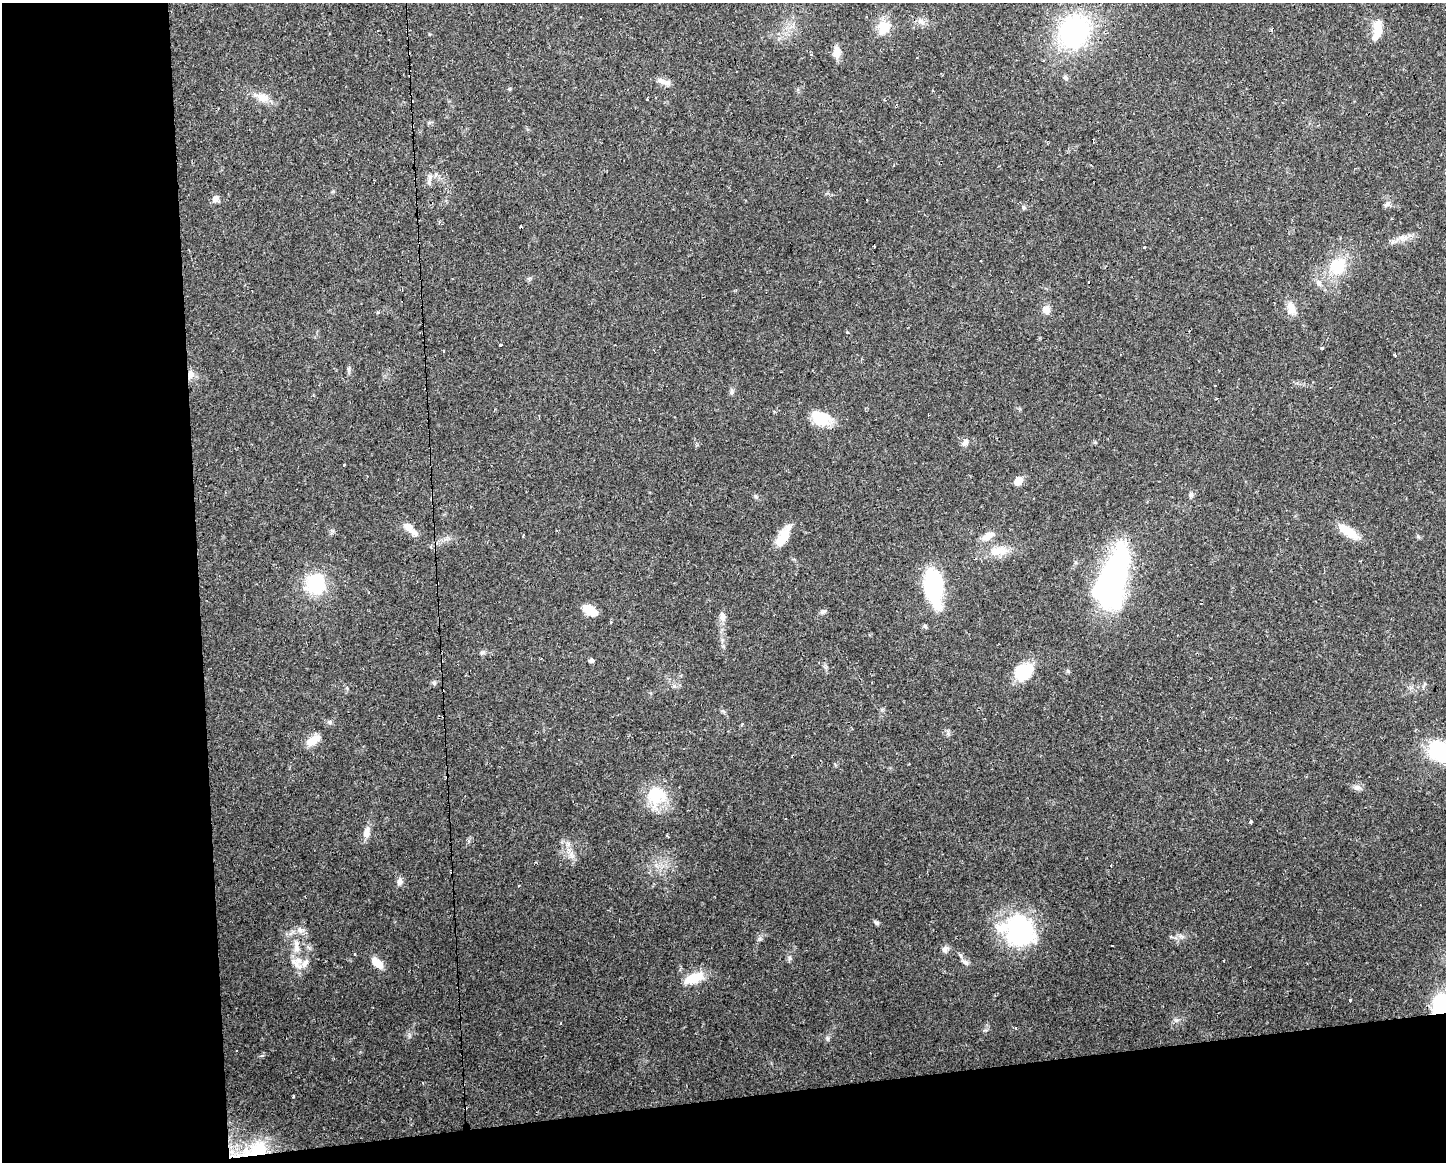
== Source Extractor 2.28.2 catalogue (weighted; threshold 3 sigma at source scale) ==
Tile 10 of 3 x 4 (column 1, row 4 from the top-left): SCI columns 53-1496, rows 1-1160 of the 4396 x 4641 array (HDU 1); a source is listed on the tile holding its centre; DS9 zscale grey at full resolution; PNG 1448 x 1164 px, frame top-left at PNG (2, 3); no overlay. Shown black and unused: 19% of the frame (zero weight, under 2 of 3 exposures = <1% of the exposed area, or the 3 px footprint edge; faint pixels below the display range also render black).
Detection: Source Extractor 2.28.2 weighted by HDU 2 'WHT'; one run over the whole footprint, this tile lists its part. Background 0.0625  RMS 0.0054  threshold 0.0244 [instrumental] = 3 sigma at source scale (4.5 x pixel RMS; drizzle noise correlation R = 1.50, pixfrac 1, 0.0396/0.0396 arcsec/px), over >= 5 px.
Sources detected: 101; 1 inside a brighter object's white glare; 19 cosmic-ray / hot-pixel residue — not listed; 5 inside a brighter listed object's ellipse — not listed separately; the other 76 listed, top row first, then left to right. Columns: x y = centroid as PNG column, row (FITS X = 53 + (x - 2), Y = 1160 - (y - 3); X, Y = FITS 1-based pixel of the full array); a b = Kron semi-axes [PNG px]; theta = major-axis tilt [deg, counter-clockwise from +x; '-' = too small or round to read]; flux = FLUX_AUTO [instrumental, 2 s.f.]
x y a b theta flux
921 22 11 6 -44 2.5
884 27 18 15 76 10
1377 30 26 10 81 9.1
1074 31 24 21 71 110
837 52 13 9 -90 4.9
1066 78 7 6 - 1.3
667 83 11 7 -35 3
263 97 16 10 -18 6.1
647 99 3 3 - 11
430 178 13 4 74 1.8
215 199 10 7 48 2.4
1387 204 12 4 40 1.5
1024 207 6 5 - 0.98
1402 238 12 9 -22 3.6
1337 266 17 16 - 19
529 279 7 4 2 0.83
1319 283 10 7 -65 2.5
402 289 4 2 - 1.1
1291 308 14 8 -64 6.1
1046 310 9 8 - 4.6
847 332 3 3 - 0.45
500 345 3 3 - 2.9
1322 348 4 3 - 0.63
1396 355 3 3 - 5.9
349 369 8 4 -82 1.1
191 374 11 8 88 3.9
1214 385 3 3 - 3.6
731 392 7 7 - 1.3
820 415 32 12 -26 12
965 442 12 7 51 2.1
344 465 3 3 - 1.1
1018 481 11 7 48 4.9
1191 494 7 5 -75 1.3
409 527 12 10 -45 4.9
1348 531 29 10 -36 10
988 536 17 8 30 4.9
783 537 29 10 62 10
998 551 29 12 6 10
1112 581 55 23 71 180
316 584 21 20 - 30
934 588 43 20 -82 45
590 610 16 9 -31 7.5
823 612 9 5 23 1.2
722 616 13 7 -79 2.8
482 653 8 5 39 1.2
591 660 6 5 - 1.4
1023 672 19 16 30 23
434 683 6 5 - 0.91
313 740 17 9 33 7.2
1442 752 25 16 -34 59
1357 787 11 7 -12 2.3
655 795 25 25 - 21
1251 822 3 3 - 1.2
366 833 14 7 82 4.6
571 855 11 7 -82 3.3
400 881 10 7 78 2.3
518 886 3 2 - 0.77
876 922 8 5 -32 1.2
300 930 10 8 -53 2.9
1020 930 32 28 -52 71
1181 936 10 5 -27 1.7
1112 945 2 2 - 0.7
297 948 11 7 -80 3.5
945 949 10 8 42 2.1
355 954 3 3 - 0.58
790 958 7 4 -89 1.1
965 962 10 6 -34 1.8
377 963 18 9 -44 5.9
296 964 24 7 -44 4.9
694 978 26 12 23 11
1350 1000 3 3 - 1.9
1442 1006 21 18 -27 37
561 1023 3 2 - 0.63
827 1039 6 4 -90 0.96
293 1097 3 3 - 1.1
258 1149 45 20 14 28
Overlapping masked pixels (flux is a lower limit): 3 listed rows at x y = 191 374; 1442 1006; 258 1149
Isophote crosses this tile's border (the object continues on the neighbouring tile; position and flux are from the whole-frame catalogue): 2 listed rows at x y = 1442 752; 1442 1006
Unlisted compact peaks at least as high as the median listed source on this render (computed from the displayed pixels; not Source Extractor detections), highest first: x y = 760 939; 1176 1020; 409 1036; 674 686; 985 1030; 755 496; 378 312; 1418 536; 509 89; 882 710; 1095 442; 723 711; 948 734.